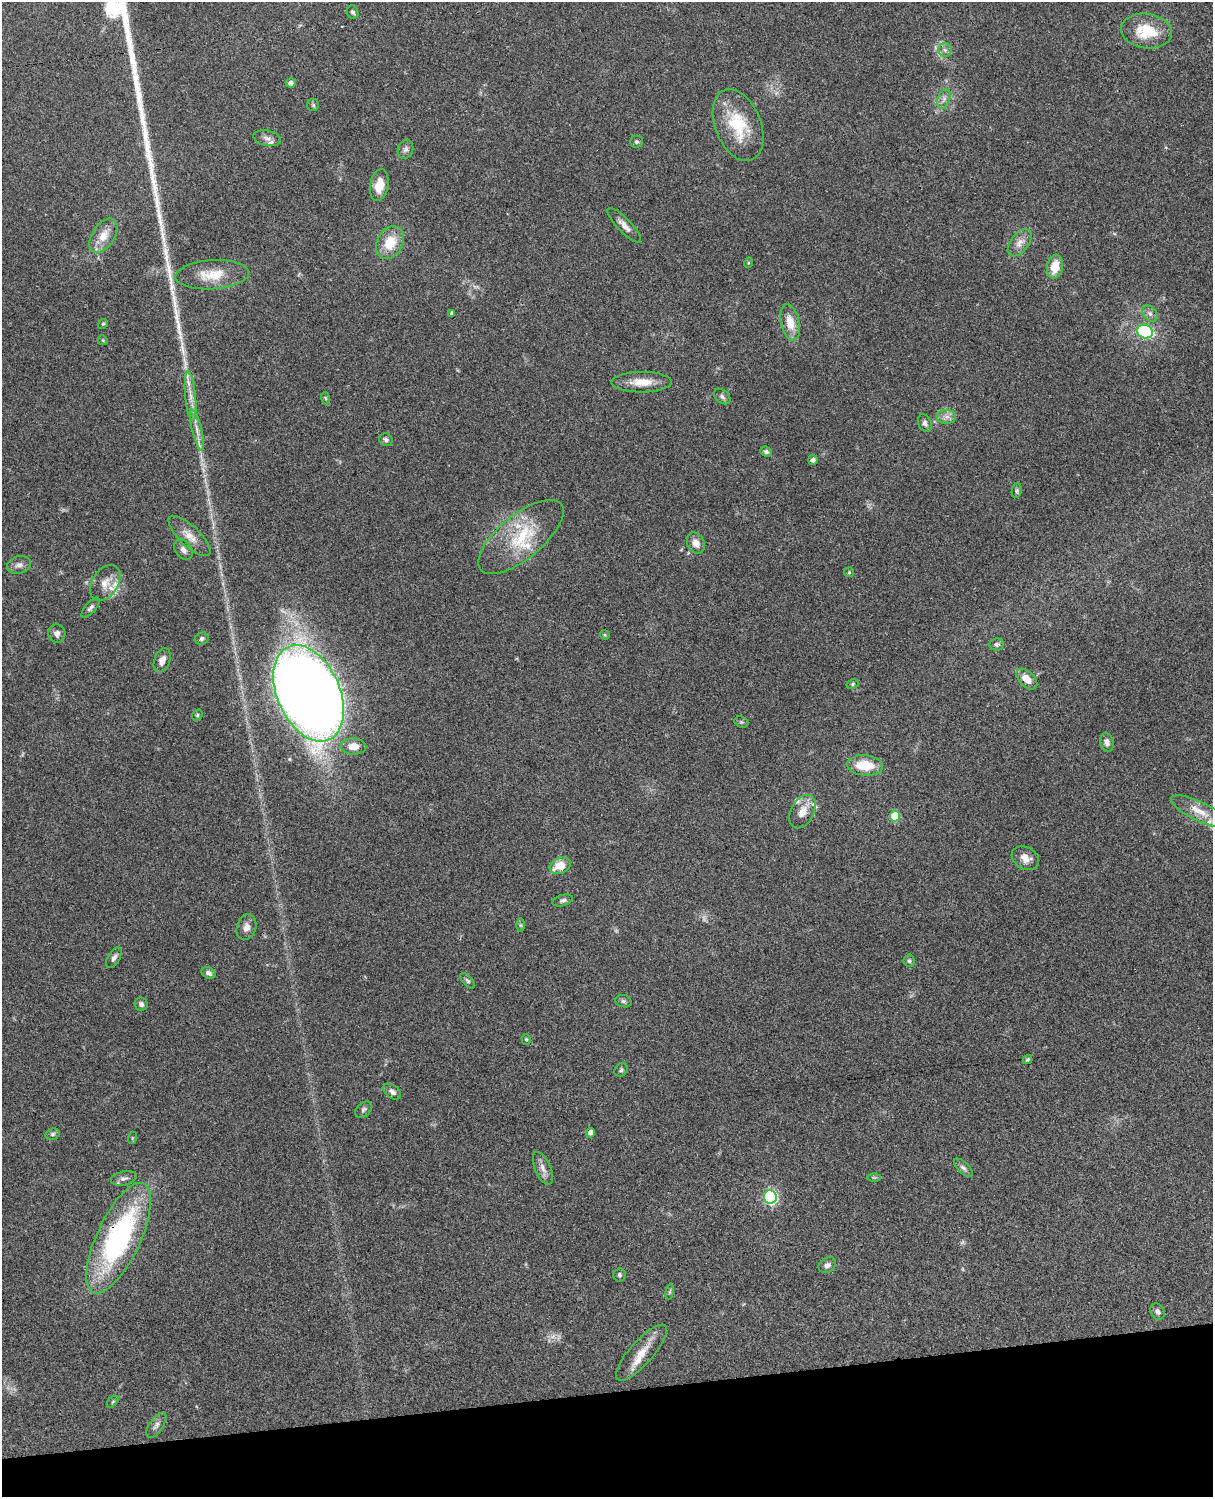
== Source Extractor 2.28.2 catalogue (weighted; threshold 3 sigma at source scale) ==
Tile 10 of 4 x 3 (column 2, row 3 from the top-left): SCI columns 1334-2544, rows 279-1773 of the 5086 x 4928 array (HDU 1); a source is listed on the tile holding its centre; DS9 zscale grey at full resolution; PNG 1215 x 1499 px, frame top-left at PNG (2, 2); each listed source drawn as its Kron ellipse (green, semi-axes under 4 px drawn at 4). Shown black and unused: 7% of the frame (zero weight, under 3 of 4 exposures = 6% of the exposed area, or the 3 px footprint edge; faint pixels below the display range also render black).
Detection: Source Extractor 2.28.2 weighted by HDU 2 'WHT'; one run over the whole footprint, this tile lists its part. Background 0.0753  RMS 0.0059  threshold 0.0264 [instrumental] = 3 sigma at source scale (4.5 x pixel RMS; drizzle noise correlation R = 1.50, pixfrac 1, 0.05/0.05 arcsec/px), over >= 5 px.
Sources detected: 103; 3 too faint to see at this stretch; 2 long thin detections or spike segments (spike, bleed or trail) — neither listed nor drawn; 7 inside a brighter listed object's ellipse — not listed separately; the other 91 listed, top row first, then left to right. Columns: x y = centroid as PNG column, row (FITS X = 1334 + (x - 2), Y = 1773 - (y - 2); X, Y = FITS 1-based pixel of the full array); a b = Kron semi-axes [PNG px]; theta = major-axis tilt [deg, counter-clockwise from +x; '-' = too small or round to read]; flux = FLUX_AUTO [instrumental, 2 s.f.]
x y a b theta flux
353 12 7 5 -68 1.4
1146 31 26 17 -8 20
945 50 7 6 - 1.8
291 83 5 4 - 2.4
944 99 10 6 69 2.5
313 105 6 6 - 1
738 125 37 23 -68 28
267 138 14 7 -12 3.1
637 142 6 6 - 1.1
405 149 9 7 74 2.2
379 185 16 9 79 9.5
624 225 23 7 -46 4.1
103 236 19 11 58 8.5
390 243 17 12 59 14
1020 243 16 9 52 4.6
748 263 5 3 - 0.56
1055 267 12 8 80 10
212 275 37 14 4 15
451 313 4 3 - 1.1
1150 313 9 6 -49 2
790 322 19 9 -77 9.4
103 324 5 4 - 0.69
1145 332 8 6 -21 49
103 340 5 4 - 0.67
642 382 30 10 0 10
191 396 25 5 -84 5.9
722 397 9 6 -40 1.7
325 398 6 4 -71 0.69
947 417 9 7 2 2.8
925 423 9 6 -65 2.1
197 430 21 5 -77 4.7
386 440 7 6 - 1.4
766 452 6 5 - 1.6
813 460 5 4 - 1.7
1017 490 8 5 83 1.1
189 536 27 10 -44 6.9
521 537 52 22 39 32
696 543 11 8 -62 4
183 550 11 8 -55 2.8
19 565 12 8 15 3
849 572 5 5 - 0.71
105 583 19 13 57 7.5
90 608 12 5 48 1.9
57 633 9 8 - 2.6
605 635 5 4 - 0.64
202 639 7 6 - 1.4
997 644 7 6 - 1.6
162 660 12 7 69 4.4
1027 679 13 7 -44 6.3
852 684 6 4 29 0.94
309 693 51 31 -66 1100
197 715 6 5 - 0.78
741 722 7 5 -20 0.95
1107 742 9 7 -74 2.8
354 746 12 8 -1 6.7
865 765 18 10 -5 15
803 812 18 11 62 7.2
1200 812 32 9 -25 10
895 816 5 5 - 23
1025 858 14 11 -30 5
560 866 11 7 23 11
563 900 10 5 16 1.6
520 925 6 4 -89 0.88
246 927 13 9 72 3.8
114 958 11 6 58 2.1
909 961 6 5 - 1.1
209 973 7 5 -23 1.6
467 981 9 5 -48 1.2
623 1001 8 6 -15 1.4
141 1004 7 6 - 1.8
526 1039 5 4 - 0.77
1028 1059 4 4 - 0.9
621 1070 7 6 - 1.2
392 1092 10 6 -37 2.3
364 1110 9 6 45 1.6
591 1133 4 4 - 4
53 1134 7 5 18 1.1
132 1138 6 4 73 0.67
543 1168 17 7 -66 3.9
963 1168 12 5 -44 2
874 1177 6 4 -1 0.74
124 1178 13 7 13 2.6
770 1197 7 6 - 99
119 1238 60 22 65 120
827 1265 9 7 35 2.3
619 1275 6 6 - 1.3
670 1292 8 4 81 0.9
1158 1312 8 6 -60 2
641 1353 36 11 48 10
113 1402 7 4 45 0.94
156 1425 14 7 56 2.7
Overlapping masked pixels (flux is a lower limit): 1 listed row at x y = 119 1238